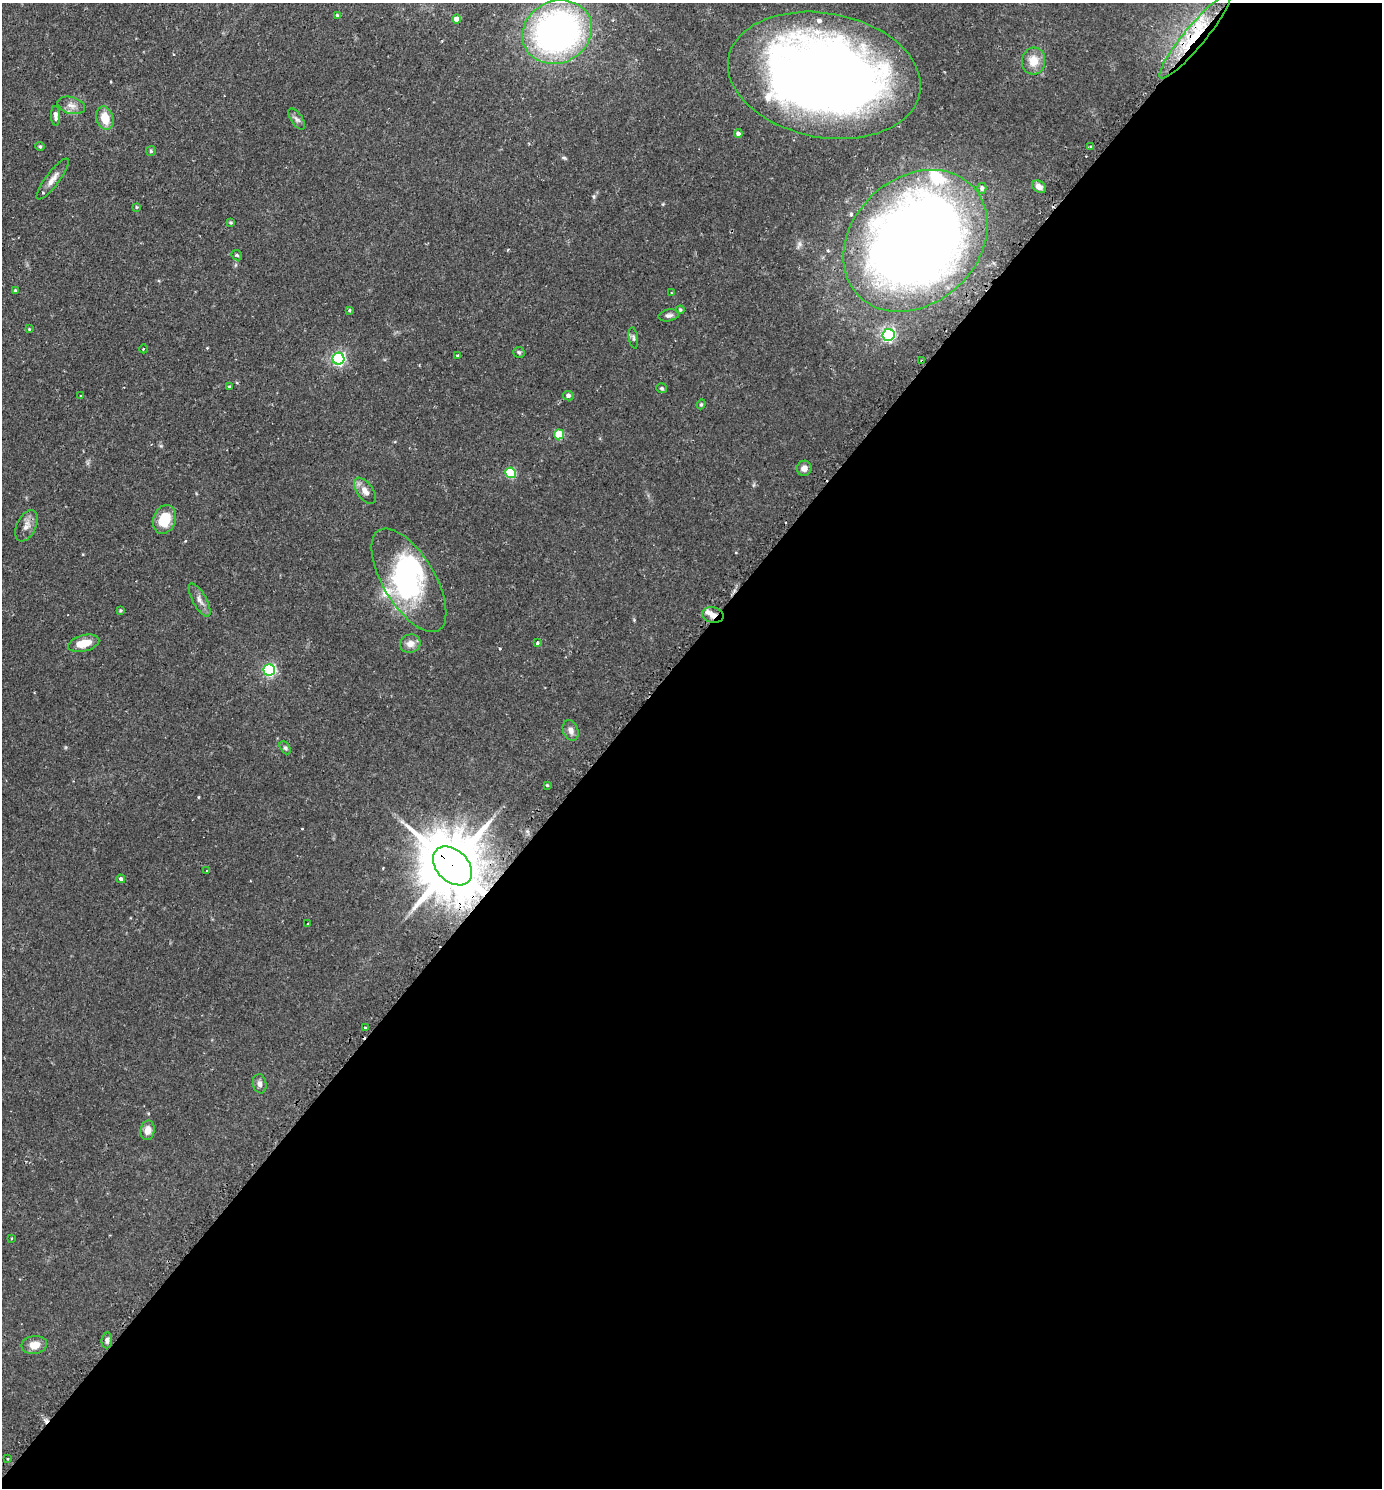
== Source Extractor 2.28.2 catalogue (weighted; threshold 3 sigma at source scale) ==
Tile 12 of 4 x 4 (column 4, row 3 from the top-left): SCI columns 4459-5838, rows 1520-3005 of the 6013 x 6010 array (HDU 1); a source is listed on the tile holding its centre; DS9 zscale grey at full resolution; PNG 1384 x 1490 px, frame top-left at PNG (2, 3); each listed source drawn as its Kron ellipse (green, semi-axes under 4 px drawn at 4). Shown black and unused: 56% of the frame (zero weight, under 2 of 3 exposures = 3% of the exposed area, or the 3 px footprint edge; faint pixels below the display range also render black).
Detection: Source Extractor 2.28.2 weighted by HDU 2 'WHT'; one run over the whole footprint, this tile lists its part. Background 0.106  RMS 0.0055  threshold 0.0245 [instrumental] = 3 sigma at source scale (4.5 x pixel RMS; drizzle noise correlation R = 1.50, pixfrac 1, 0.05/0.05 arcsec/px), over >= 5 px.
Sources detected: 78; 2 inside a brighter object's white glare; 3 cosmic-ray / hot-pixel residue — neither listed nor drawn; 6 inside a brighter listed object's ellipse — not listed separately; the other 67 listed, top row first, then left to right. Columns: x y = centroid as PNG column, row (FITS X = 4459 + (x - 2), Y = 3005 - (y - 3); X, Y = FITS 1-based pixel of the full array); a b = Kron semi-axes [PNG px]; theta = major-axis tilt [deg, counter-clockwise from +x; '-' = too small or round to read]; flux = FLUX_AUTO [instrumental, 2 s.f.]
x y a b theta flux
337 16 4 4 - 1
456 19 4 4 - 3.8
557 32 35 31 26 200
1195 36 54 10 50 27
1034 61 13 11 85 7.7
824 75 97 62 -11 580
71 105 14 8 -15 3.6
56 116 10 4 -88 2.1
105 118 12 8 -73 9.1
297 119 12 5 -55 1.8
738 134 4 4 - 1.8
40 146 4 4 - 0.64
1091 147 3 2 - 1.1
151 151 5 4 - 0.7
53 179 25 7 53 4.4
1039 187 7 5 -31 3
982 188 5 4 - 2.6
137 207 4 4 - 0.51
231 223 3 3 - 0.69
915 241 79 63 43 780
237 255 6 4 -45 0.77
15 290 4 3 - 0.71
671 293 2 2 - 0.35
350 310 4 3 - 0.56
680 310 4 4 - 0.83
669 315 10 6 10 1.6
29 329 4 3 - 0.45
888 335 6 6 - 93
633 338 11 4 -82 1.1
143 349 4 3 - 0.44
519 352 5 5 - 0.95
457 355 3 3 - 0.61
338 359 6 6 - 110
922 361 3 2 - 0.93
229 387 4 3 - 0.54
662 388 5 5 - 0.85
81 396 2 2 - 0.52
568 396 5 4 - 1.7
701 404 5 4 - 0.7
559 434 5 5 - 19
804 468 7 7 - 2.6
510 473 5 5 - 33
365 491 15 8 -54 4.2
164 519 15 11 70 14
26 526 16 9 64 3.8
409 580 58 26 -59 65
200 600 18 7 -61 3.3
120 610 4 4 - 0.66
713 615 11 8 -12 3.7
84 643 16 8 15 8.4
537 643 4 3 - 1.1
410 644 10 9 - 4.1
269 670 6 5 - 88
571 730 10 7 -68 2.9
285 748 7 5 -62 1
547 785 4 3 - 0.45
453 866 23 15 -44 4700
207 871 3 3 - 0.82
121 879 4 4 - 1.3
308 923 3 2 - 0.36
365 1028 3 2 - 0.59
260 1084 10 6 -80 2.2
148 1130 9 7 81 4
11 1238 3 2 - 0.54
107 1340 8 5 85 1.7
34 1345 13 9 6 5.8
8 1459 3 2 - 0.85
Overlapping masked pixels (flux is a lower limit): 6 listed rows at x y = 1195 36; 824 75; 915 241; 922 361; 713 615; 453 866